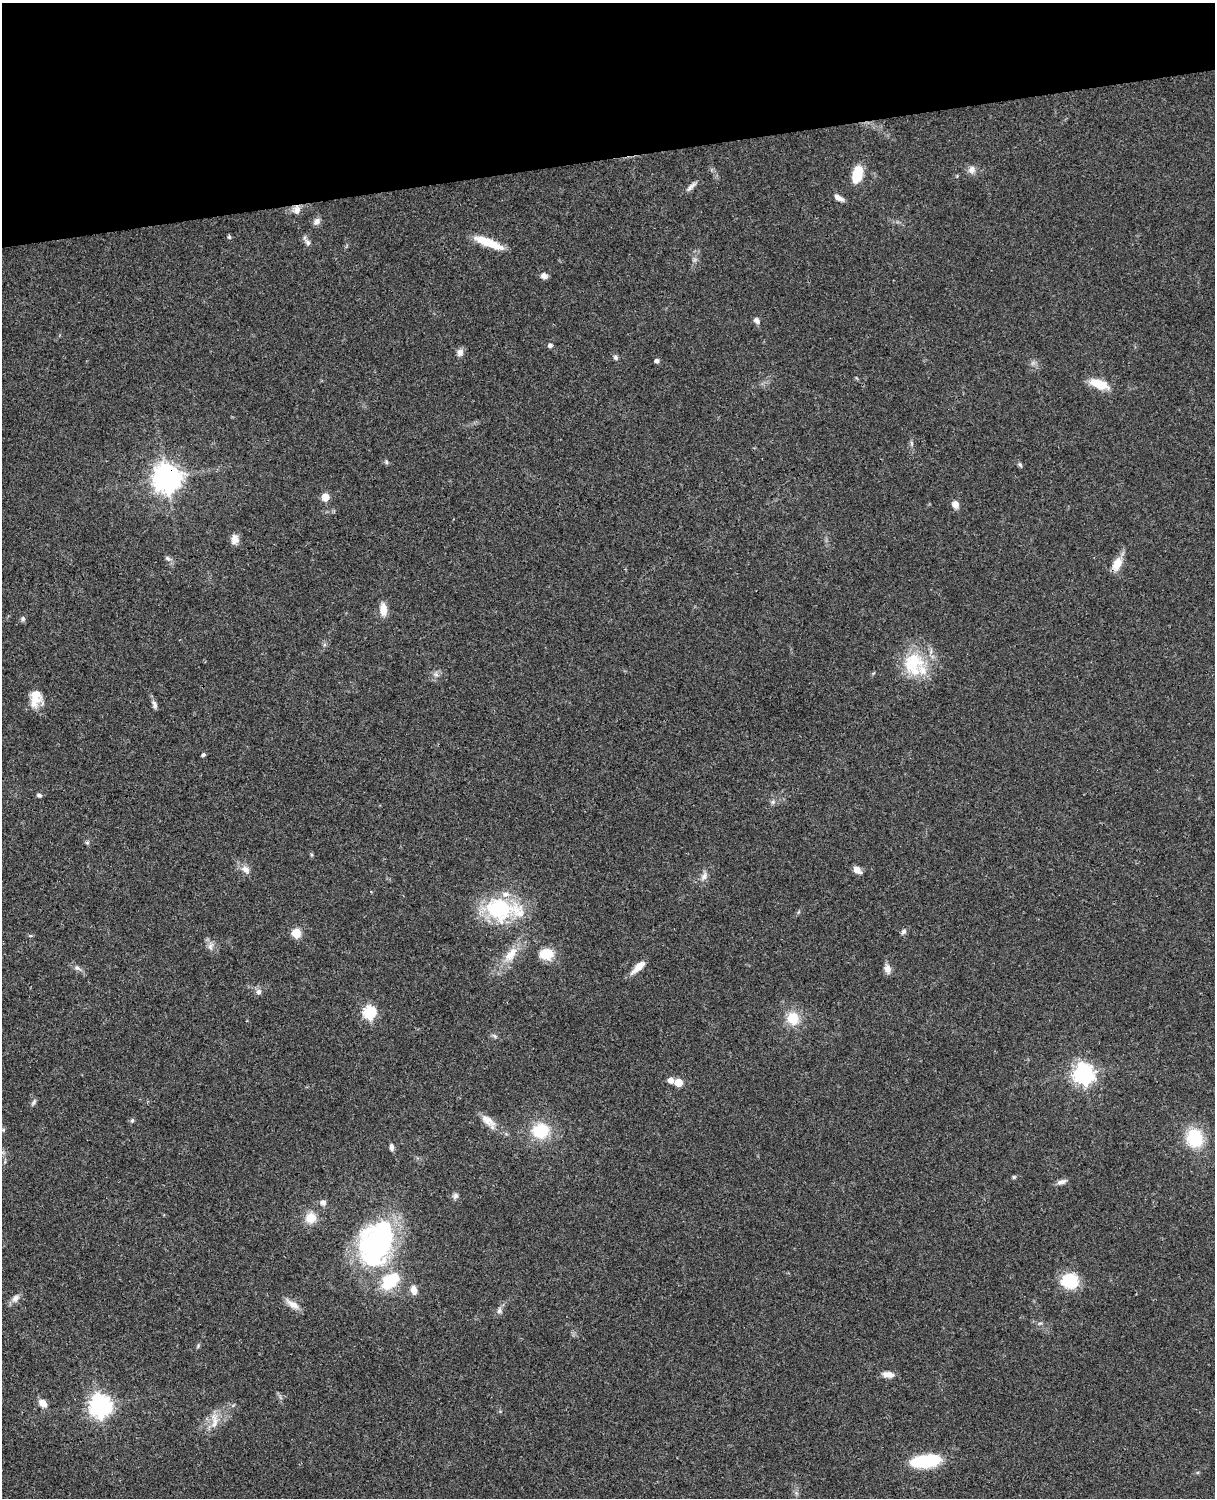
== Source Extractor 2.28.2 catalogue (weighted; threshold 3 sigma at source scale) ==
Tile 3 of 4 x 3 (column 3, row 1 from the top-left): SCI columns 2546-3758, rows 3269-4764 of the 5089 x 4929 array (HDU 1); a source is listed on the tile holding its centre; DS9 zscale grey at full resolution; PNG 1217 x 1500 px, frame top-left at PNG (2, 3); no overlay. Shown black and unused: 10% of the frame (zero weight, under 3 of 4 exposures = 6% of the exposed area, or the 3 px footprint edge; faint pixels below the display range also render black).
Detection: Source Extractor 2.28.2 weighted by HDU 2 'WHT'; one run over the whole footprint, this tile lists its part. Background 0.0781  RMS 0.006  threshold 0.0269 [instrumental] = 3 sigma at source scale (4.5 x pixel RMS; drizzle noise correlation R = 1.50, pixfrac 1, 0.05/0.05 arcsec/px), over >= 5 px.
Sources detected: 85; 2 inside a brighter object's white glare — not listed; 4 inside a brighter listed object's ellipse — not listed separately; the other 79 listed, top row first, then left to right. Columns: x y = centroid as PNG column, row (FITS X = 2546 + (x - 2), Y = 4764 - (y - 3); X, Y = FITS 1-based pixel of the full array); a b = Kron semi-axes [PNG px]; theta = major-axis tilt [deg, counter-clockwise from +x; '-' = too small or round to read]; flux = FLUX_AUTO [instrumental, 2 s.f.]
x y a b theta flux
972 170 10 9 - 3.4
857 174 19 10 76 14
691 186 17 5 44 2.5
839 198 12 5 -30 3.5
297 210 11 8 85 3.7
317 221 11 8 52 2.6
229 237 5 4 - 0.92
308 242 10 7 -58 2.2
488 242 32 8 -21 15
544 276 8 7 - 2.6
756 320 9 7 -46 2.1
550 345 5 5 - 1.9
460 352 10 8 73 2.7
615 357 7 6 - 1.3
656 361 4 4 - 2
1099 384 24 10 -20 12
911 443 7 4 -71 0.96
386 462 7 5 -71 0.97
1020 465 7 5 -62 1.1
167 478 9 9 - 690
325 497 5 5 - 15
955 504 8 7 - 4.4
235 539 12 9 83 3.9
167 558 6 5 - 1.3
1117 564 19 10 63 7.7
383 610 14 8 -85 7.3
23 619 7 5 -78 1.2
913 662 32 26 50 28
436 674 8 6 -22 1.8
36 698 20 13 87 10
154 704 13 5 -70 2.1
203 755 5 4 - 1
39 795 7 5 -20 1.2
773 802 6 5 - 1.4
87 843 6 4 0 0.88
246 870 14 9 -38 4
857 870 10 6 -40 4
704 876 13 7 57 3.3
501 909 45 24 -7 49
904 931 7 6 - 1.6
296 933 5 5 - 26
30 936 6 4 -1 0.75
210 946 11 7 70 2.6
510 954 27 12 53 12
547 954 16 12 4 12
638 967 18 6 43 7.1
77 968 9 6 -27 2.1
887 969 11 8 -77 3.6
259 992 8 7 - 2.2
369 1012 6 6 - 70
793 1018 14 13 - 13
494 1036 9 3 -45 1
1084 1073 8 7 - 330
671 1080 5 5 - 4.5
679 1082 5 5 - 15
34 1102 9 5 58 1.5
132 1120 7 5 63 1
488 1121 24 10 -38 7
3 1130 5 5 - 0.71
540 1131 18 15 17 23
1195 1138 16 14 -72 31
391 1147 8 5 -86 2.2
1014 1177 6 5 - 0.81
1061 1182 13 6 19 2.7
455 1196 9 6 58 1.7
323 1202 8 8 - 2.3
311 1218 11 11 - 9.5
376 1246 42 34 -60 100
1070 1281 17 14 -9 23
414 1290 9 7 -85 5.6
15 1298 12 9 50 3.5
292 1304 20 8 -34 5.1
499 1311 9 6 84 2
1040 1323 6 4 18 0.85
888 1374 14 7 -8 4.2
43 1403 12 8 -44 4.6
100 1405 8 8 - 400
214 1421 26 9 88 6.6
926 1461 27 11 7 43
Overlapping masked pixels (flux is a lower limit): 2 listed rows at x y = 297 210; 167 478